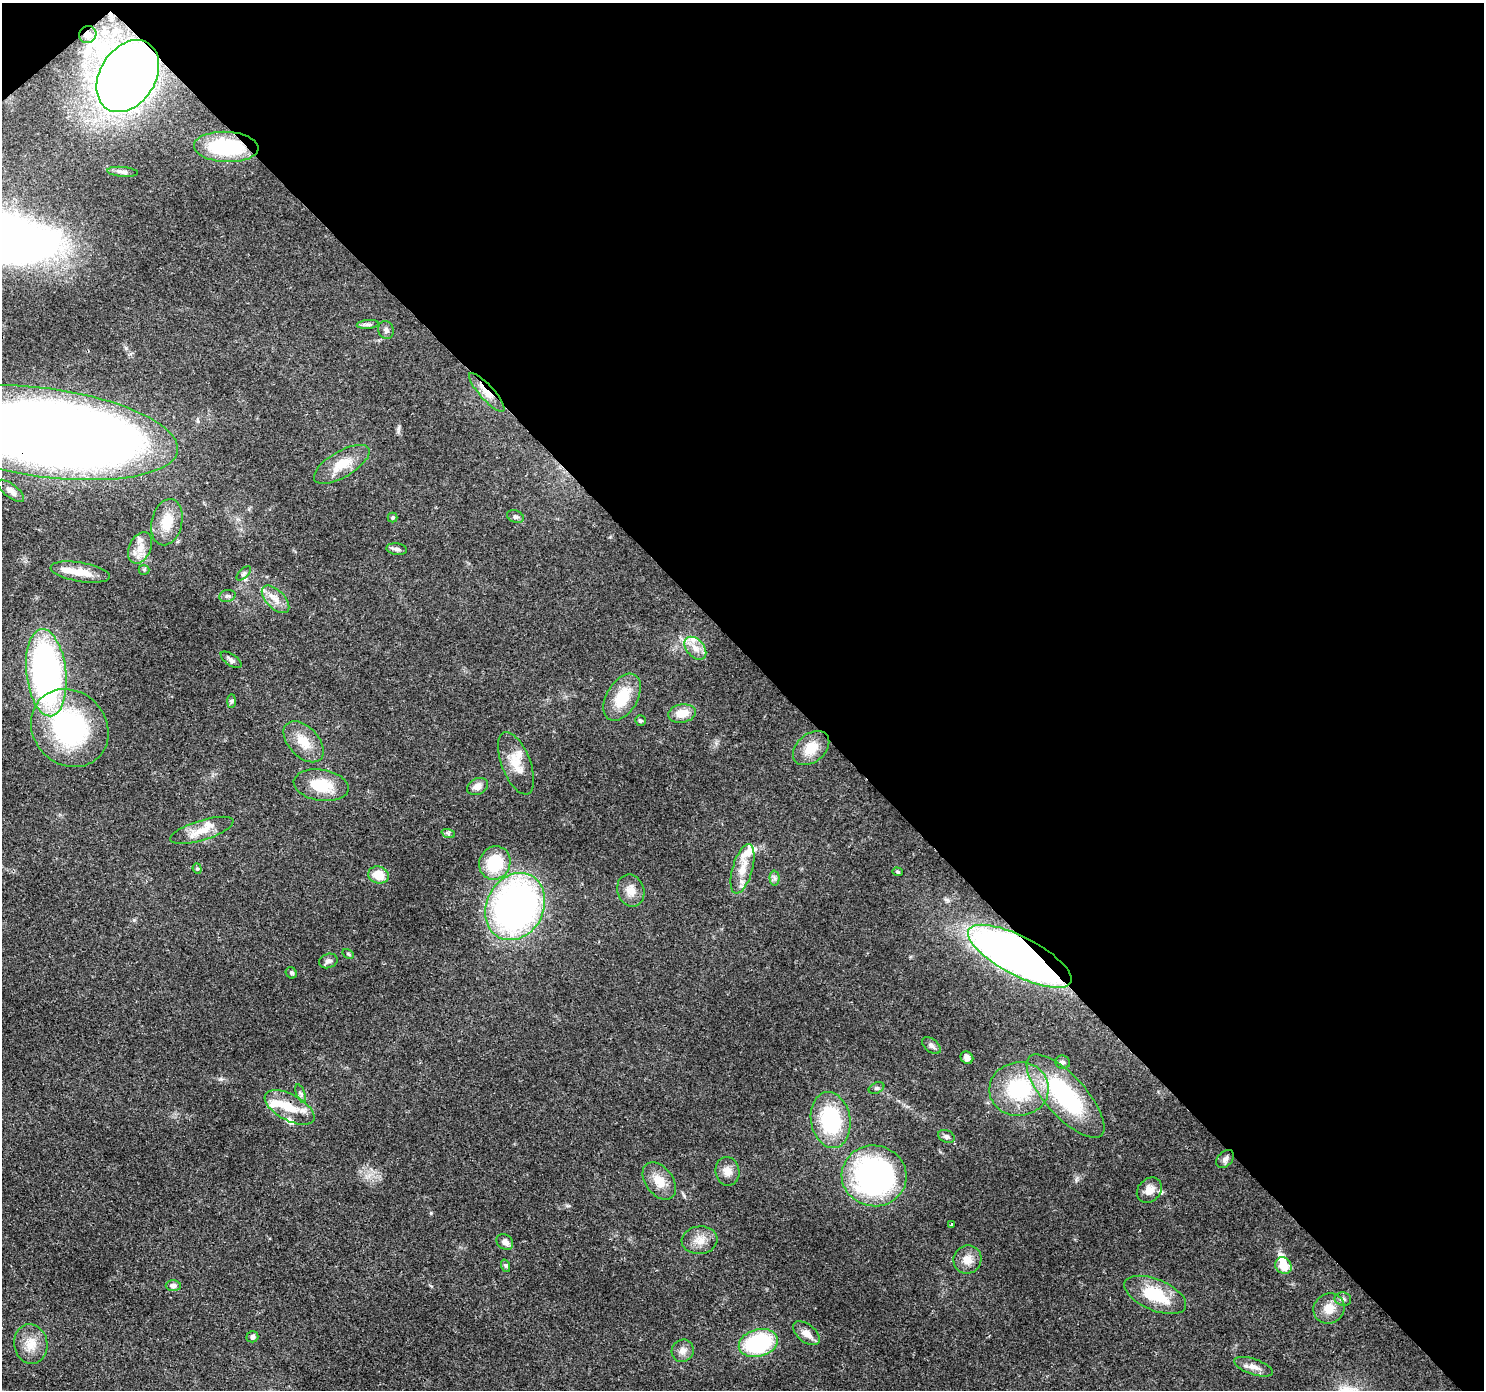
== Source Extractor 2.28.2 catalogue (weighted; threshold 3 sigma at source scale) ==
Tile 3 of 4 x 4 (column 3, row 1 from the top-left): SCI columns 3055-4536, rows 4393-5780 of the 6116 x 6073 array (HDU 1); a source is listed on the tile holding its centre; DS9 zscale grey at full resolution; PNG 1486 x 1392 px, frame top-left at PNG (2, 3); each listed source drawn as its Kron ellipse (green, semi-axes under 4 px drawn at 4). Shown black and unused: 47% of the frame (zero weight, under 3 of 4 exposures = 8% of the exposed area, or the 3 px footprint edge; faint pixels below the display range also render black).
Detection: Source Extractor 2.28.2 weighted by HDU 2 'WHT'; one run over the whole footprint, this tile lists its part. Background 0.122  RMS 0.0045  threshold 0.0201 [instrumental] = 3 sigma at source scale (4.5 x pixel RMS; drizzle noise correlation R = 1.50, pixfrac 1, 0.0396/0.0396 arcsec/px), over >= 5 px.
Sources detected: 91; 4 inside a brighter object's white glare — neither listed nor drawn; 9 inside a brighter listed object's ellipse — not listed separately; the other 78 listed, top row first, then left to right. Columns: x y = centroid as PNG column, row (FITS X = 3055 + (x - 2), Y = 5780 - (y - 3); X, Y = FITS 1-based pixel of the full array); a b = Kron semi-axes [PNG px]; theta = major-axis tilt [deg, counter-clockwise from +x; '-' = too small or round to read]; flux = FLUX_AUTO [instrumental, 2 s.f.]
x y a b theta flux
88 35 9 8 - 3
128 76 39 27 58 480
226 147 32 15 -3 31
123 172 15 5 -5 1.7
368 324 11 4 5 1.1
386 330 9 7 -68 1.6
487 392 25 7 -48 6
44 432 135 44 -8 870
342 464 31 13 30 9.9
11 491 16 6 -38 2.5
515 517 9 6 -22 1.1
393 518 5 5 - 0.73
167 522 23 15 77 10
140 548 16 11 65 5.4
397 549 10 5 -6 1.3
144 570 5 5 - 0.66
80 572 30 9 -10 8.8
244 573 9 4 45 1
227 596 8 6 15 1.1
275 599 17 9 -45 4.4
695 648 13 8 -49 3.9
231 660 12 5 -35 1.6
46 673 44 20 -84 150
622 697 26 15 59 14
232 701 7 4 88 0.72
682 713 14 9 9 6.8
640 720 5 5 - 0.77
70 728 41 36 -46 74
304 742 24 15 -47 8.5
811 748 21 14 40 8.8
516 763 33 14 -69 9
321 785 27 15 -9 13
477 787 11 8 25 3.2
202 830 33 10 17 8.2
448 833 7 4 -19 0.79
495 863 17 15 63 19
197 869 5 4 - 0.6
743 869 26 10 74 8.1
898 872 5 4 - 0.56
378 875 10 8 -16 7.8
774 878 7 5 -88 1
631 890 16 13 -69 4.9
515 906 35 28 62 190
348 954 6 4 -31 0.56
1020 956 57 19 -27 380
328 961 9 7 19 1.6
291 973 6 5 - 0.71
931 1046 11 6 -38 1.7
967 1058 7 6 - 1.9
1063 1062 7 6 - 1
876 1088 8 5 26 0.93
1019 1089 30 27 7 35
301 1093 10 3 -69 0.91
1065 1096 53 20 -48 52
290 1107 27 13 -28 11
831 1120 28 19 -80 38
946 1136 8 6 -25 1.2
1225 1159 10 7 46 1.7
727 1171 14 12 -82 4
874 1176 32 30 -10 99
659 1181 21 13 -53 7.3
1149 1190 14 11 45 4.2
952 1224 3 3 - 0.46
700 1240 18 13 5 5.4
505 1242 9 7 -38 2.3
967 1260 14 14 - 4.7
506 1266 6 4 -72 0.69
1283 1266 9 7 -47 7.1
173 1286 7 5 1 1.7
1155 1295 33 15 -23 20
1343 1299 8 6 -12 1.5
1329 1308 16 15 - 6.3
806 1333 15 9 -39 4
252 1337 6 5 - 1.6
758 1343 20 13 16 45
31 1344 20 16 -81 7.7
683 1351 11 10 - 2.9
1254 1367 20 7 -19 3.6
Overlapping masked pixels (flux is a lower limit): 7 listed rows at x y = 88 35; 128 76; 226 147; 487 392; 44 432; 1020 956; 290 1107
Isophote crosses this tile's border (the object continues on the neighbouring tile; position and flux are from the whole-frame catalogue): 1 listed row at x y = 44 432
Unlisted compact peaks at least as high as the median listed source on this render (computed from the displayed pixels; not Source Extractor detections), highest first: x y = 431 1213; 220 1079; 134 920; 1076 1179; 568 1206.